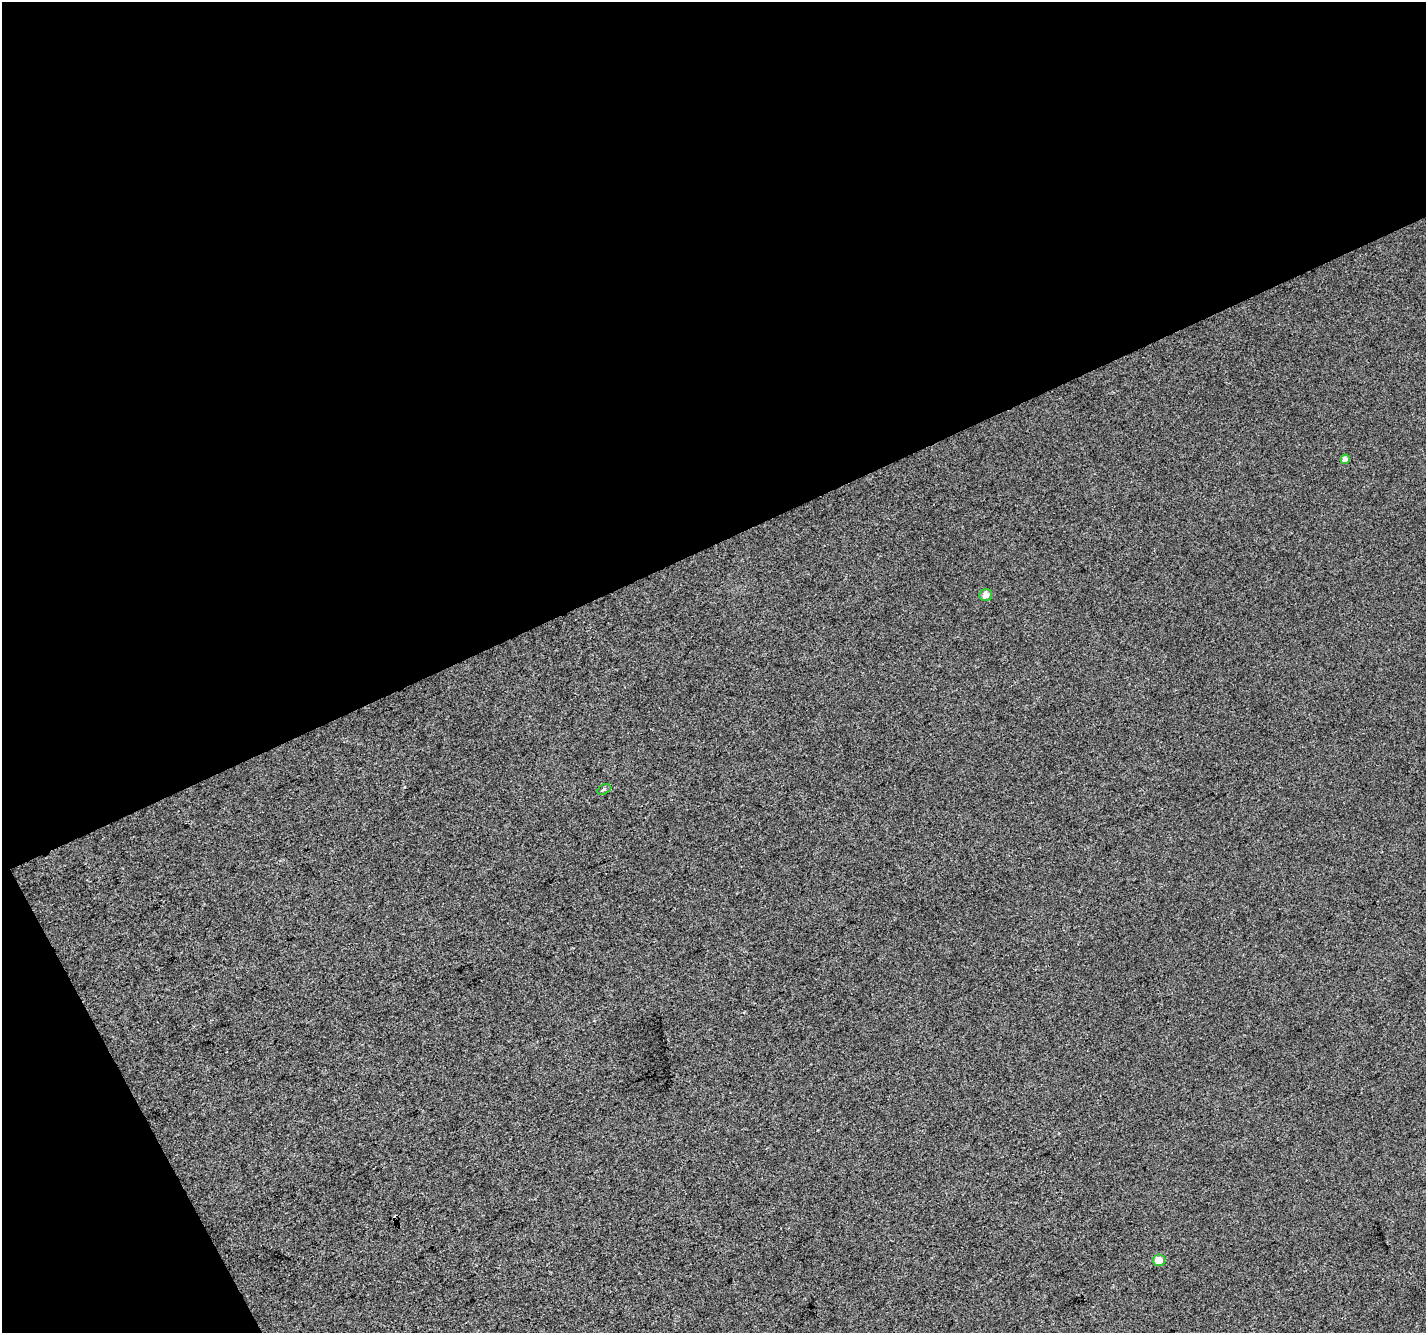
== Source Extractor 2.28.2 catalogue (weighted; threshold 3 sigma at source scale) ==
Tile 1 of 2 x 2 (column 1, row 1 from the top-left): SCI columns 2-1425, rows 1406-2736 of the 2849 x 2792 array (HDU 1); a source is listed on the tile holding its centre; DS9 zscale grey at full resolution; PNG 1428 x 1335 px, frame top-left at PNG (2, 2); each listed source drawn as its Kron ellipse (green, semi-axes under 4 px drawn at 4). Shown black and unused: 44% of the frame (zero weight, under 3 of 4 exposures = <1% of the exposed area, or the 3 px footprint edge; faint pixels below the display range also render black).
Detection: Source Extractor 2.28.2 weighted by HDU 2 'WHT'; one run over the whole footprint, this tile lists its part. Background 0.0154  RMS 0.011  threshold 0.0502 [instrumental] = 3 sigma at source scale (4.5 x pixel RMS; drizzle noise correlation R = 1.50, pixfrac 1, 0.0396/0.0396 arcsec/px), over >= 5 px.
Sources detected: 5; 1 cosmic-ray / hot-pixel residue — neither listed nor drawn; the other 4 listed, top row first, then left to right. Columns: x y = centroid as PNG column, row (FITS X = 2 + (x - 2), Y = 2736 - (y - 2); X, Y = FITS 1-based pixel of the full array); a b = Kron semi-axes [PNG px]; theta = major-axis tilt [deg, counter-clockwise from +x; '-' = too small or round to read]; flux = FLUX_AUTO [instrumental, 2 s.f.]
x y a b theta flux
1345 459 5 4 - 3.9
986 595 6 6 - 6.1
604 789 7 4 31 1.8
1159 1260 6 6 - 8.8